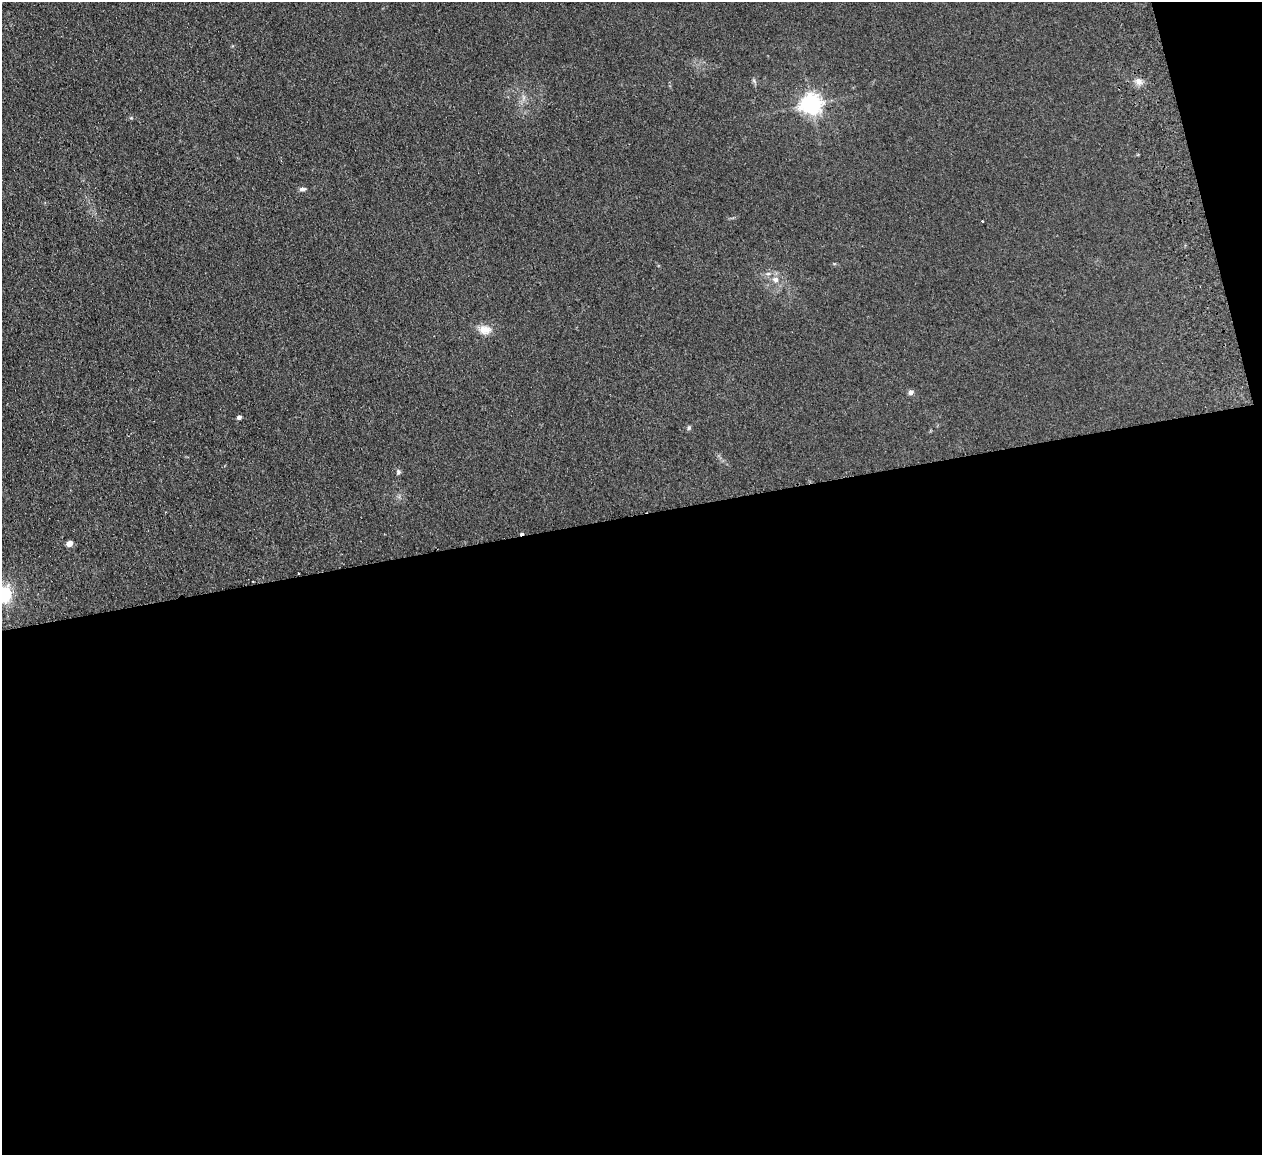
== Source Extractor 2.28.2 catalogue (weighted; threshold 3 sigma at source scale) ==
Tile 16 of 4 x 4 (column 4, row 4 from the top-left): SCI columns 3835-5094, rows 161-1313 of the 5150 x 5049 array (HDU 1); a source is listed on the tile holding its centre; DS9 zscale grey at full resolution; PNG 1264 x 1157 px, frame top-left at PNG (2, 2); no overlay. Shown black and unused: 57% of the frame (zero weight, under 2 of 3 exposures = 3% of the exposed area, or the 3 px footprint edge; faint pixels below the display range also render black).
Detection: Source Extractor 2.28.2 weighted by HDU 2 'WHT'; one run over the whole footprint, this tile lists its part. Background 0.13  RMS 0.012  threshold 0.0544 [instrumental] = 3 sigma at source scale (4.5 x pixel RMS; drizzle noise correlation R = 1.50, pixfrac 1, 0.05/0.05 arcsec/px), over >= 5 px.
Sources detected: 14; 2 cosmic-ray / hot-pixel residue — not listed; the other 12 listed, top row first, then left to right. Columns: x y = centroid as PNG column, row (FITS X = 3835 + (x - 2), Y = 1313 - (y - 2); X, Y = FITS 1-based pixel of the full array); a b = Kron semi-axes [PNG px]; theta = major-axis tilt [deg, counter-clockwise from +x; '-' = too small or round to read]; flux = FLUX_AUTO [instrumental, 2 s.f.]
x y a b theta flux
1138 81 9 8 - 6.6
811 104 7 7 - 680
302 189 9 4 1 3.2
982 221 3 3 - 1.7
775 280 9 7 -29 6.1
485 330 17 12 -7 13
911 392 6 5 - 4.2
239 417 4 4 - 4
689 428 6 5 - 1.8
398 472 7 6 - 2.5
69 543 5 4 - 13
3 594 6 6 - 370
Isophote crosses this tile's border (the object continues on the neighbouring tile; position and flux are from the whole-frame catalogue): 1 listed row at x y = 3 594